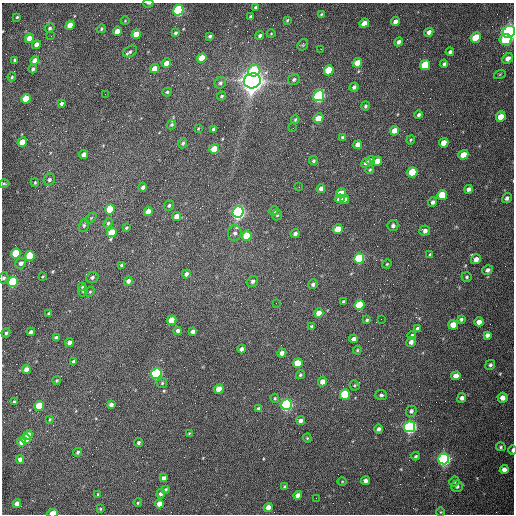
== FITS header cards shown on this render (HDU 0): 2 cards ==
NAXIS1  =                  512 /fastest changing axis
NAXIS2  =                  512 /next to fastest changing axis

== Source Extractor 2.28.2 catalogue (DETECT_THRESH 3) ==
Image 512 x 512 px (HDU 0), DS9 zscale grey, 1 PNG px = 1 image px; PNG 516 x 516 px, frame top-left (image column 1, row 512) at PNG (2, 3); each listed source drawn as its Kron ellipse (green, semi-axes under 4 px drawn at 4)
Background 1550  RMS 24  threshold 70.6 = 3 sigma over >= 5 px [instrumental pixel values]
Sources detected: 216; all 216 listed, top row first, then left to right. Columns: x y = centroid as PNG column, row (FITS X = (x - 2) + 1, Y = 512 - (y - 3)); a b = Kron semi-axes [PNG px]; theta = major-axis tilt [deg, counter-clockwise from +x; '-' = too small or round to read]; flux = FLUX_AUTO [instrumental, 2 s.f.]
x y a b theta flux
148 3 5 2 - 2.3e+03
255 7 3 3 - 2.3e+03
178 10 5 5 - 2.6e+05
321 14 4 3 - 1.6e+03
251 16 3 3 - 2.5e+03
17 17 3 3 - 1.5e+03
287 20 4 3 - 1.7e+03
125 21 4 3 - 1.2e+03
395 22 4 4 - 7.4e+03
364 23 5 4 - 1.6e+04
70 25 5 4 - 1.8e+04
50 28 5 4 - 2.8e+03
101 29 4 4 - 2.3e+03
117 31 5 4 - 1.6e+04
429 32 4 4 - 6.6e+03
509 32 6 5 - 1.1e+06
175 33 4 3 - 2.6e+03
136 34 5 4 - 2.0e+04
271 34 4 3 - 1.3e+03
51 36 3 2 - 1.5e+03
210 36 3 3 - 3.2e+03
260 36 4 4 - 3.7e+03
29 38 5 4 - 1.9e+04
476 38 5 4 - 5.6e+04
505 40 6 5 - 4.6e+04
399 42 4 3 - 4.7e+03
36 45 4 4 - 8.9e+03
303 45 6 5 - 2.3e+03
321 49 2 2 - 7.7e+02
130 51 7 5 32 3.6e+03
450 52 4 3 - 3.5e+03
202 58 5 4 - 2.6e+04
508 58 6 5 - 8.4e+03
14 60 3 2 - 2.1e+03
35 61 4 4 - 1.2e+04
166 63 5 4 - 1.0e+04
357 63 5 4 - 2.2e+04
444 64 4 3 - 2.9e+03
425 65 5 5 - 6.2e+04
33 69 4 3 - 3.4e+03
155 69 5 4 - 1.5e+04
329 70 5 4 - 6.9e+04
254 71 6 5 - 5.7e+04
500 74 6 4 19 1.7e+03
12 77 4 3 - 1.7e+03
294 79 6 5 - 3.3e+03
252 81 8 7 - 2.2e+06
220 83 6 5 - 3.7e+03
354 87 5 4 - 3.9e+03
167 92 4 4 - 1.9e+03
105 94 2 2 - 6.5e+02
222 96 5 3 - 2.0e+03
319 96 5 5 - 3.5e+05
26 99 5 4 - 4.4e+04
61 103 4 3 - 3.5e+03
365 106 4 3 - 2.7e+03
419 115 4 3 - 3.6e+03
501 117 5 4 - 2.1e+04
318 118 5 4 - 2.3e+04
295 120 4 3 - 2.0e+03
171 125 5 4 - 2.4e+03
293 128 2 2 - 7.5e+02
198 129 3 3 - 1.2e+03
214 129 4 3 - 4.1e+03
394 131 5 4 - 1.4e+04
343 137 4 3 - 2.6e+03
411 140 4 3 - 1.6e+03
22 142 5 4 - 2.5e+04
183 143 5 4 - 3.1e+03
444 143 5 4 - 1.8e+04
358 145 5 4 - 1.2e+04
214 149 5 4 - 3.5e+04
84 154 4 4 - 8.0e+03
463 155 5 4 - 2.6e+04
370 160 4 4 - 6.7e+03
313 161 4 4 - 2.7e+03
377 161 5 4 - 2.2e+04
366 163 5 4 - 4.6e+03
370 170 4 4 - 2.0e+03
412 172 5 5 - 6.6e+04
49 179 6 5 - 4.1e+03
35 182 4 4 - 1.6e+03
4 184 5 3 - 1.7e+03
143 187 4 4 - 5.7e+03
299 187 2 2 - 1.1e+03
321 189 5 4 - 6.2e+03
469 189 4 4 - 5.6e+03
341 193 5 4 - 2.6e+04
442 195 5 5 - 4.9e+04
507 198 5 4 - 4.2e+03
340 199 5 4 - 1.2e+04
344 199 4 3 - 4.2e+03
433 202 5 4 - 5.2e+03
169 205 5 4 - 2.9e+03
110 209 5 5 - 4.5e+04
148 211 4 4 - 1.5e+04
274 211 5 4 - 3.8e+03
238 212 6 5 - 7.1e+05
277 215 5 5 - 2.3e+03
177 216 4 4 - 1.3e+04
91 218 6 4 45 2.3e+03
108 223 5 4 - 3.4e+03
84 225 7 5 76 2.7e+03
393 226 5 5 - 4.6e+03
126 228 3 3 - 1.7e+03
338 229 5 4 - 2.9e+04
425 231 5 5 - 6.1e+03
112 232 5 4 - 4.2e+04
235 233 8 6 73 5.9e+03
295 234 4 3 - 4.0e+03
247 236 5 5 - 3.8e+04
16 253 5 4 - 7.0e+04
430 255 4 3 - 2.8e+03
30 256 5 4 - 8.2e+04
359 259 5 5 - 1.7e+05
476 259 5 5 - 9.2e+03
21 263 5 5 - 6.5e+03
387 264 5 4 - 1.7e+03
121 265 4 3 - 2.6e+03
487 270 5 4 - 4.9e+03
186 274 4 4 - 5.5e+03
43 276 3 2 - 1.3e+03
92 277 6 5 - 4.2e+03
467 277 5 4 - 2.5e+03
4 278 5 5 - 3.7e+03
128 281 4 4 - 6.0e+03
253 281 5 5 - 4.4e+03
13 282 5 5 - 1.5e+05
313 284 5 4 - 3.7e+03
82 287 4 4 - 1.8e+03
83 291 5 5 - 3.2e+03
90 292 5 4 - 2.0e+03
343 302 4 3 - 2.7e+03
276 303 2 2 - 8.7e+02
360 305 5 5 - 6.7e+04
319 313 5 4 - 1.6e+04
49 314 4 3 - 4.1e+03
381 319 2 2 - 8.1e+02
461 319 4 4 - 3.0e+03
172 320 5 4 - 3.4e+04
367 320 4 3 - 2.3e+03
479 322 4 4 - 1.1e+04
453 325 5 4 - 2.0e+04
312 326 4 3 - 2.2e+03
417 328 4 3 - 3.0e+03
178 331 4 4 - 4.3e+03
31 332 4 3 - 5.7e+03
193 332 4 4 - 6.2e+03
6 333 5 3 - 2.9e+03
412 335 4 4 - 2.8e+03
487 335 4 4 - 5.3e+03
56 338 4 4 - 6.9e+03
353 339 4 4 - 6.6e+03
69 342 4 4 - 6.3e+03
411 342 5 4 - 6.7e+03
242 349 4 4 - 4.9e+03
357 350 4 3 - 1.6e+03
282 353 4 4 - 7.6e+03
74 362 4 3 - 4.6e+03
298 363 5 4 - 3.2e+04
490 365 5 4 - 3.2e+03
26 369 4 4 - 1.4e+04
156 373 5 5 - 3.5e+05
300 375 4 4 - 2.3e+03
456 376 4 4 - 1.2e+04
56 380 4 4 - 1.8e+03
322 382 5 4 - 1.1e+04
162 383 5 5 - 2.2e+03
355 385 5 4 - 2.2e+03
219 389 5 4 - 2.2e+04
345 394 5 5 - 1.1e+05
381 395 6 5 - 2.9e+03
275 398 5 3 - 1.9e+03
462 398 5 4 - 5.8e+03
502 398 5 5 - 1.0e+04
14 402 4 3 - 2.1e+03
286 404 5 5 - 4.3e+05
111 405 4 4 - 5.6e+03
39 406 5 4 - 5.0e+04
258 408 4 4 - 3.5e+03
411 411 6 5 - 4.5e+03
50 419 4 3 - 1.7e+03
301 421 4 4 - 6.3e+03
410 427 5 5 - 5.7e+05
379 429 4 4 - 4.3e+03
189 433 3 3 - 1.2e+03
28 435 4 4 - 1.7e+04
307 438 4 4 - 1.6e+03
26 439 5 4 - 1.6e+04
22 442 4 4 - 9.8e+03
138 443 4 3 - 2.9e+03
501 447 5 4 - 2.3e+03
512 450 5 3 - 3.8e+03
78 452 5 4 - 3.3e+03
416 456 4 3 - 2.0e+03
20 459 4 4 - 5.7e+03
444 459 5 5 - 6.2e+05
504 470 4 4 - 8.2e+03
164 478 4 4 - 7.0e+03
342 481 5 3 - 1.4e+03
365 481 4 4 - 6.3e+03
454 481 5 5 - 3.4e+03
457 486 6 5 - 4.0e+03
285 487 4 3 - 2.9e+03
166 489 3 3 - 2.2e+03
98 494 3 3 - 1.8e+03
161 494 4 4 - 4.8e+03
298 495 4 4 - 1.3e+04
316 498 2 2 - 3.4e+03
138 503 4 4 - 1.7e+03
17 504 4 4 - 9.4e+03
159 504 4 4 - 1.4e+04
268 507 4 4 - 1.3e+04
100 509 3 3 - 1.4e+03
441 512 5 3 - 1.4e+03
53 513 5 3 - 2.6e+04
At the frame edge (FLAGS 8, measured only in part): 5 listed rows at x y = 148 3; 509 32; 4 278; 512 450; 53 513